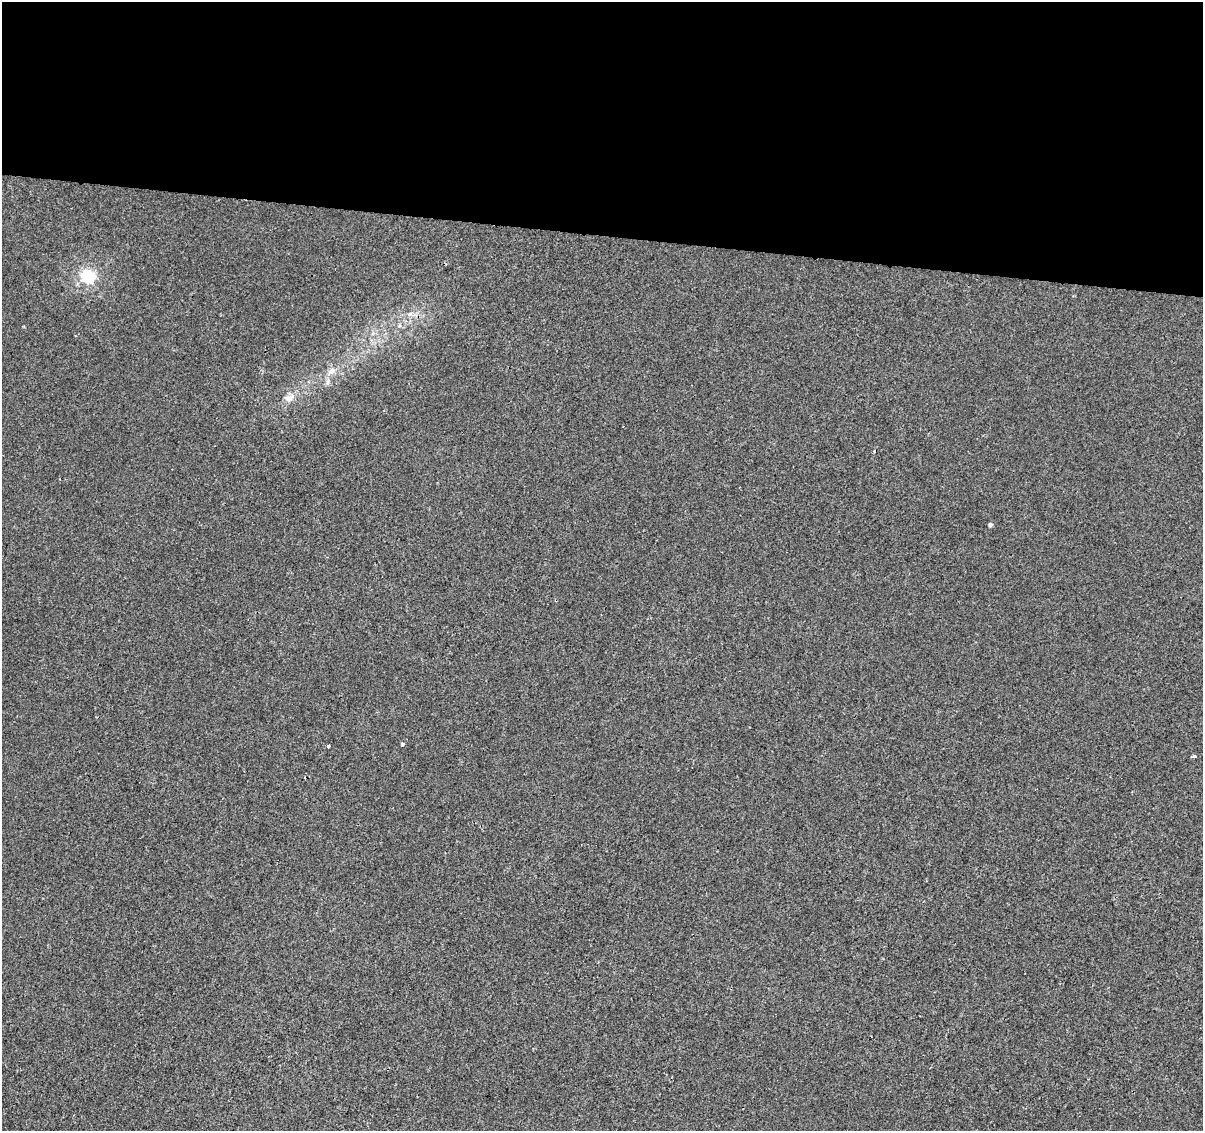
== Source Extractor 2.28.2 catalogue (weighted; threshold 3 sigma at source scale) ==
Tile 3 of 4 x 4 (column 3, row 1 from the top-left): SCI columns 2404-3604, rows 3614-4742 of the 4812 x 5026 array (HDU 1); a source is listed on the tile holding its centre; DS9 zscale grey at full resolution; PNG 1205 x 1133 px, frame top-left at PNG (2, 2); no overlay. Shown black and unused: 21% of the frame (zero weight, under 2 of 3 exposures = <1% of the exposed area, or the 3 px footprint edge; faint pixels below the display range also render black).
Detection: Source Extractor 2.28.2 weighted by HDU 2 'WHT'; one run over the whole footprint, this tile lists its part. Background 4.25e-04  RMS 0.0042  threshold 0.019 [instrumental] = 3 sigma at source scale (4.5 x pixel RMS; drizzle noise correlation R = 1.50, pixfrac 1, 0.0396/0.0396 arcsec/px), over >= 5 px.
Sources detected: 10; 1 cosmic-ray / hot-pixel residue — not listed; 1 inside a brighter listed object's ellipse — not listed separately; the other 8 listed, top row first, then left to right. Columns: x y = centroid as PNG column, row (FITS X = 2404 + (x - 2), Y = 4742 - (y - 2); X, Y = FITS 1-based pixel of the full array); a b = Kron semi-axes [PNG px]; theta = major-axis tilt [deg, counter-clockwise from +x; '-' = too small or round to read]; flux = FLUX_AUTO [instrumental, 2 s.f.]
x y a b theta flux
88 276 6 6 - 73
410 314 8 4 36 1
331 371 13 8 49 2.8
289 398 13 9 23 3.2
990 525 4 4 - 1.2
402 744 4 3 - 3.6
328 746 3 3 - 0.87
1194 756 4 3 - 1.3